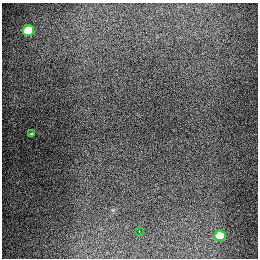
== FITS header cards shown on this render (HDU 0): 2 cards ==
NAXIS1  =                  256
NAXIS2  =                  256

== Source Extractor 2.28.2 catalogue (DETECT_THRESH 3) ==
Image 256 x 256 px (HDU 0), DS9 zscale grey, 1 PNG px = 1 image px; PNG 260 x 260 px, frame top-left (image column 1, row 256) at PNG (2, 3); each listed source drawn as its Kron ellipse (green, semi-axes under 4 px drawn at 4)
Background 1290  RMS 26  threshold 78.3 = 3 sigma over >= 5 px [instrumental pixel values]
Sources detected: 4; all 4 listed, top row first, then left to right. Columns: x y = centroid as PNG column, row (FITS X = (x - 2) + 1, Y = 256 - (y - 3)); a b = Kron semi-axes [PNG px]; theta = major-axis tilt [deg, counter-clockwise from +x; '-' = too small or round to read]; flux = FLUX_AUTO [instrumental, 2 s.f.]
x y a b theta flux
28 30 6 5 - 76000
31 134 4 3 - 1800
139 232 3 2 - 3500
220 236 6 5 - 59000